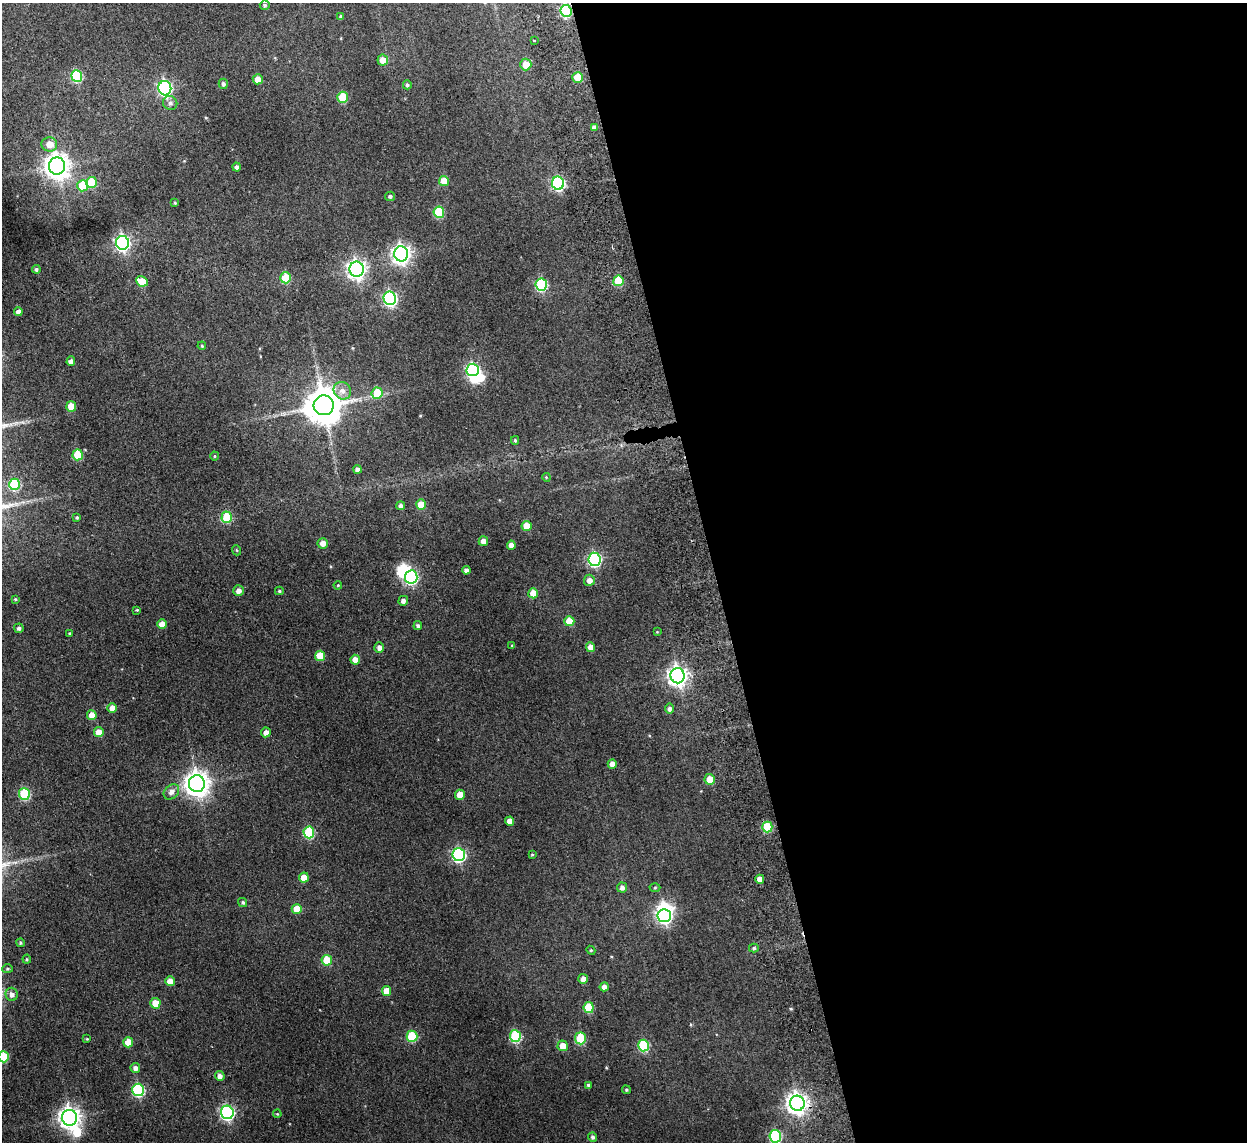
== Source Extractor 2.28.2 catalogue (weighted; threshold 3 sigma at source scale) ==
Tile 8 of 4 x 4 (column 4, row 2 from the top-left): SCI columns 3787-5031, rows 2434-3573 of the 5083 x 4981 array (HDU 1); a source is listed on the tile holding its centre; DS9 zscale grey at full resolution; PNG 1249 x 1144 px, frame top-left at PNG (2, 3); each listed source drawn as its Kron ellipse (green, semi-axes under 4 px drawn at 4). Shown black and unused: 43% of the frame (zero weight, under 2 of 3 exposures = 3% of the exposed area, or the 3 px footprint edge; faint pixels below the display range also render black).
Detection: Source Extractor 2.28.2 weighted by HDU 2 'WHT'; one run over the whole footprint, this tile lists its part. Background 0.165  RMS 0.014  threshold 0.0629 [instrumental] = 3 sigma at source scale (4.5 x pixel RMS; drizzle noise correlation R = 1.50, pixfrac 1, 0.05/0.05 arcsec/px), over >= 5 px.
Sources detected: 140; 5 inside a brighter object's white glare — neither listed nor drawn; the other 135 listed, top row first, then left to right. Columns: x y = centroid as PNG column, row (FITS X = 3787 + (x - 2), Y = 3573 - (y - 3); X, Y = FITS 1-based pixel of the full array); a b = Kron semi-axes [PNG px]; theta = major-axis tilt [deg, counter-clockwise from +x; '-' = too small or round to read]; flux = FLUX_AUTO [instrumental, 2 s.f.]
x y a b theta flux
265 5 5 5 - 2.2
566 11 6 5 - 92
341 16 4 4 - 2.3
534 40 3 2 - 2.3
383 60 5 5 - 11
526 64 6 5 - 17
77 76 6 5 - 90
577 77 5 5 - 25
258 79 5 5 - 11
223 84 5 4 - 3.3
407 85 4 4 - 2.1
165 88 7 6 - 230
342 97 5 5 - 44
170 103 7 6 - 4.4
595 127 4 4 - 5.1
49 144 8 7 - 13
57 166 8 8 - 1200
237 167 4 4 - 3.5
444 181 5 5 - 19
92 183 5 5 - 44
558 183 6 6 - 180
82 186 5 5 - 37
390 196 5 4 - 2.7
175 203 4 3 - 1.5
439 212 5 5 - 66
122 243 7 6 - 290
401 254 7 7 - 550
36 269 4 4 - 2.7
357 269 7 7 - 550
286 278 5 5 - 43
142 281 6 5 - 21
618 281 5 5 - 45
541 285 6 5 - 120
390 298 7 6 - 230
18 312 4 4 - 5
202 346 4 4 - 1.6
71 361 4 4 - 5.1
473 370 6 6 - 200
342 391 9 8 - 8.4
377 393 5 5 - 36
324 405 10 10 - 3300
71 406 5 5 - 17
515 440 4 3 - 1.8
78 455 5 5 - 46
215 456 4 4 - 1.4
357 469 4 4 - 5.1
546 477 4 3 - 1.2
14 484 6 5 - 82
421 504 5 5 - 19
401 506 4 4 - 4.4
77 517 4 4 - 1.8
227 517 5 5 - 58
527 526 5 5 - 18
483 541 5 4 - 7.2
323 543 5 5 - 7.8
511 545 4 4 - 8
236 550 5 3 - 1.2
594 559 6 6 - 190
466 570 4 4 - 4
411 577 7 6 - 180
589 580 6 5 - 7
338 585 4 3 - 1
238 591 5 5 - 6.4
279 591 4 4 - 1.8
533 593 5 5 - 19
15 599 4 3 - 1.4
403 601 5 4 - 4.7
137 610 3 3 - 1.6
569 621 5 5 - 21
162 624 5 4 - 11
418 626 4 4 - 3.4
19 628 5 4 - 3.1
657 632 4 4 - 1.1
69 633 4 3 - 1
512 646 4 4 - 1.4
379 647 5 4 - 5.8
591 647 5 4 - 8.9
320 656 5 5 - 30
355 660 5 5 - 12
678 676 7 7 - 630
112 708 5 5 - 11
669 709 5 4 - 4
92 715 5 4 - 13
99 732 5 5 - 14
266 732 5 4 - 6.1
612 764 4 4 - 9.1
710 779 5 5 - 19
197 784 8 8 - 1200
171 792 9 6 43 6.7
24 794 6 5 - 81
460 795 5 5 - 17
510 821 4 4 - 9.2
767 827 5 5 - 48
309 832 6 5 - 87
459 855 6 6 - 210
532 855 4 3 - 1.3
304 877 5 5 - 15
760 879 4 4 - 9
655 887 5 3 - 1.3
622 888 5 5 - 4.5
243 903 5 4 - 2.2
297 909 5 5 - 22
664 916 7 6 - 250
20 943 4 4 - 1.8
754 948 5 4 - 2.3
591 950 4 4 - 1.6
27 959 4 4 - 1.5
327 960 5 5 - 32
8 969 5 4 - 1.9
583 979 5 5 - 6.4
170 981 5 5 - 14
604 987 4 4 - 5.5
386 991 5 4 - 16
12 994 7 6 - 5.6
155 1003 5 5 - 17
589 1008 5 5 - 40
412 1036 5 5 - 60
515 1036 6 5 - 110
580 1038 6 5 - 56
87 1039 4 4 - 1.1
128 1042 5 5 - 20
563 1046 5 5 - 13
643 1046 6 5 - 86
4 1057 5 5 - 49
135 1068 5 5 - 5.5
220 1076 5 4 - 5.6
588 1085 4 3 - 2.8
138 1090 6 6 - 130
626 1090 4 4 - 1.6
797 1103 7 7 - 750
227 1112 7 6 - 250
277 1114 4 3 - 1.1
70 1118 8 7 - 790
775 1136 6 5 - 120
593 1137 5 4 - 3.2
Overlapping masked pixels (flux is a lower limit): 2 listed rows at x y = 566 11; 797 1103
Isophote crosses this tile's border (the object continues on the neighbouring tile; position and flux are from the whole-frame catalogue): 2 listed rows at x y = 4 1057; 775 1136